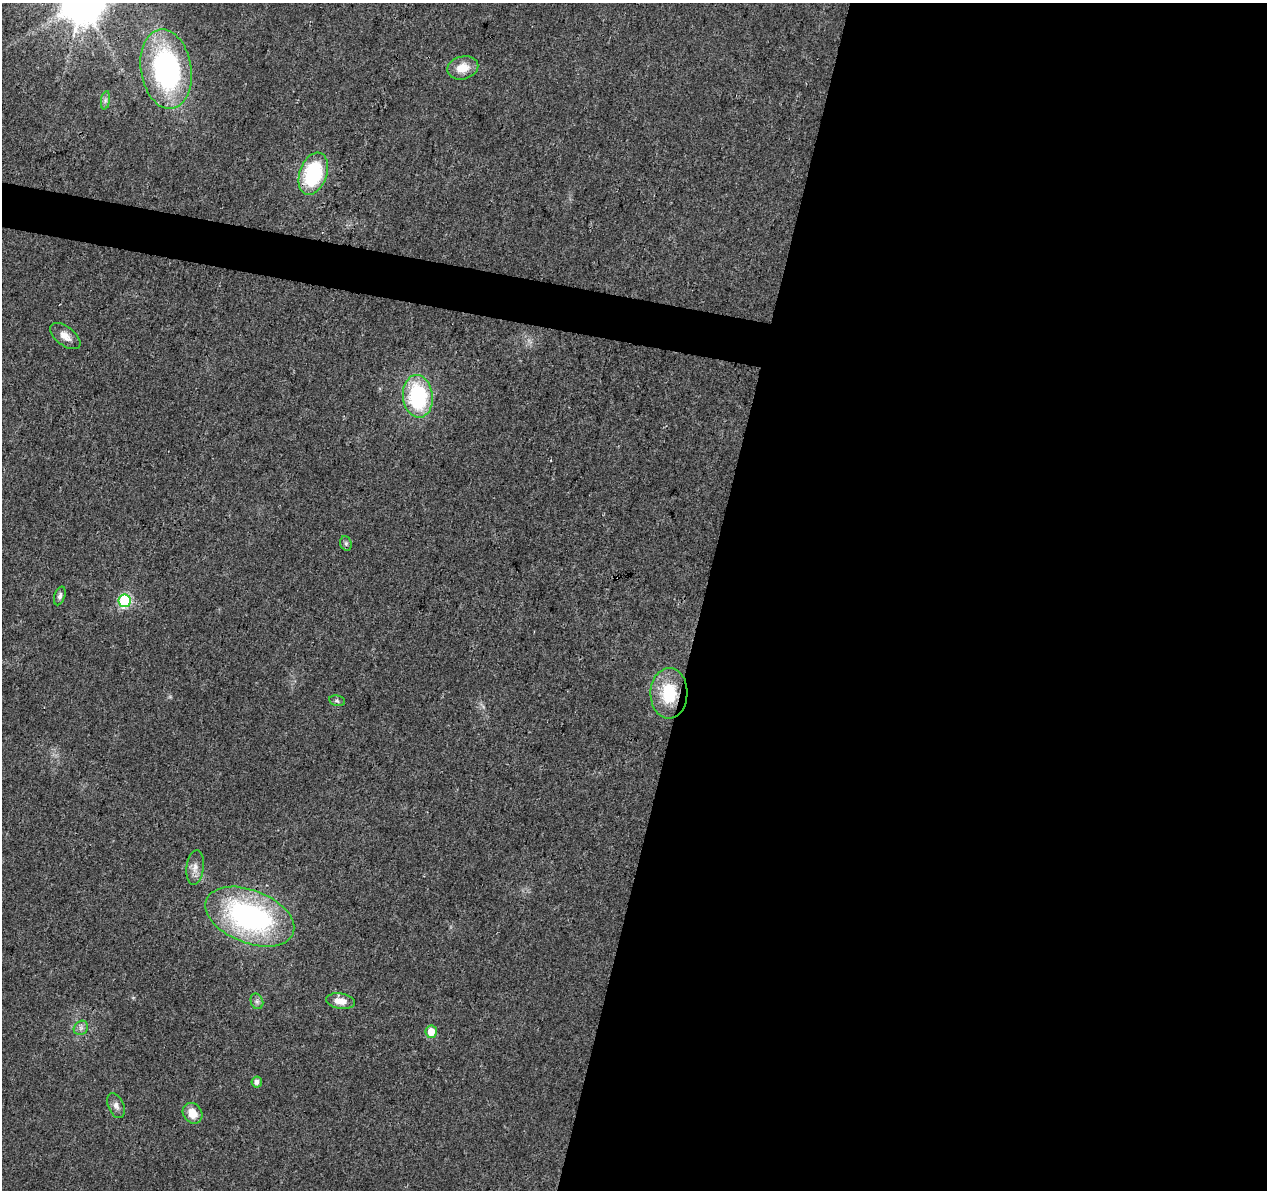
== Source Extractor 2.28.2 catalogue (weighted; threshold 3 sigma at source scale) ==
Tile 12 of 4 x 4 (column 4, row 3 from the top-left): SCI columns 3797-5061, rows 1415-2602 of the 5076 x 5262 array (HDU 1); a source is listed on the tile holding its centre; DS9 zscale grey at full resolution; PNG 1269 x 1192 px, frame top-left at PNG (2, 3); each listed source drawn as its Kron ellipse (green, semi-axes under 4 px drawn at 4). Shown black and unused: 47% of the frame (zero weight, under 3 of 4 exposures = <1% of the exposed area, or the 3 px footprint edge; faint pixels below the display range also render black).
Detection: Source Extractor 2.28.2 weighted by HDU 2 'WHT'; one run over the whole footprint, this tile lists its part. Background 0.0223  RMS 0.003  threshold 0.0135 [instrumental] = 3 sigma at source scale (4.5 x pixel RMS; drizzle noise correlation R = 1.50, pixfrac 1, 0.0396/0.0396 arcsec/px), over >= 5 px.
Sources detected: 20; all 20 listed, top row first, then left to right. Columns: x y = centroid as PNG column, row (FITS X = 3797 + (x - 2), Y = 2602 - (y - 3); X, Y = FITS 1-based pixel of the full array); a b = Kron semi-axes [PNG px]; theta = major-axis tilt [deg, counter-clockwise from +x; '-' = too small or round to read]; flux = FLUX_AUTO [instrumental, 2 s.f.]
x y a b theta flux
463 68 16 11 14 5
166 69 40 25 -81 60
105 100 9 4 82 0.84
313 174 22 13 70 25
65 336 18 9 -37 2.7
418 396 21 15 -84 28
346 543 7 5 -71 0.7
60 596 10 5 71 0.95
125 601 6 6 - 34
669 693 25 18 88 14
337 701 8 5 -10 0.65
195 868 17 8 83 2.4
250 917 47 26 -21 65
257 1001 8 6 -69 0.9
340 1001 14 7 -9 3.1
81 1028 8 6 45 1
431 1032 6 6 - 4
257 1082 5 5 - 1.3
116 1106 13 8 -66 1.6
193 1113 11 9 -54 4
Overlapping masked pixels (flux is a lower limit): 1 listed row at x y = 669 693